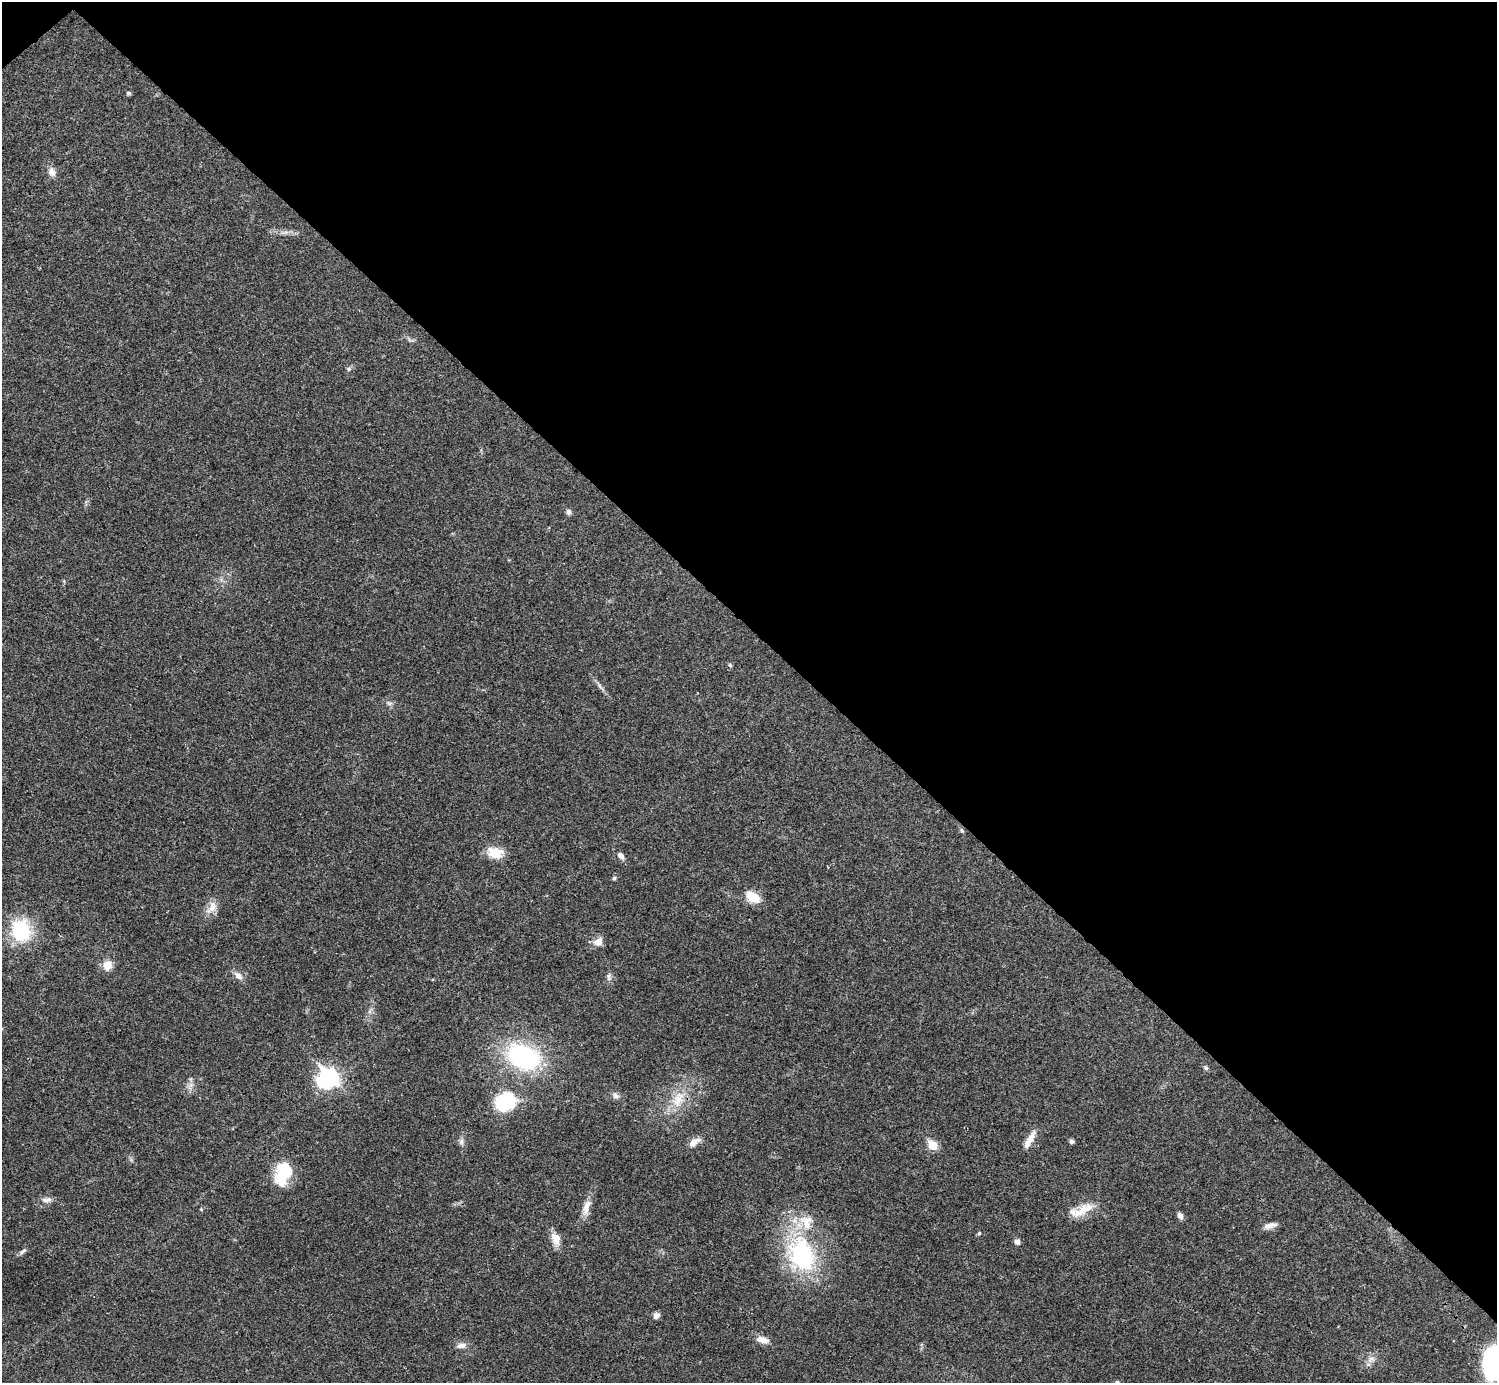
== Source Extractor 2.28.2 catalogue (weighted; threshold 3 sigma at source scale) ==
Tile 3 of 4 x 4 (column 3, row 1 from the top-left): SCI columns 2990-4484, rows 4302-5682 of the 5981 x 5981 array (HDU 1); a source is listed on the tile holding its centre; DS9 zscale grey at full resolution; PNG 1499 x 1385 px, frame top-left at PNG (2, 2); no overlay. Shown black and unused: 46% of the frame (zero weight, under 3 of 4 exposures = <1% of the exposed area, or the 3 px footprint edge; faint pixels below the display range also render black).
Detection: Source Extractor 2.28.2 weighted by HDU 2 'WHT'; one run over the whole footprint, this tile lists its part. Background 0.0209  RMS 0.0022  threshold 0.01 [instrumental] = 3 sigma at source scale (4.5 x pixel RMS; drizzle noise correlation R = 1.50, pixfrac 1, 0.05/0.05 arcsec/px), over >= 5 px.
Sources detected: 54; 2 inside a brighter object's white glare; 1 cosmic-ray / hot-pixel residue — not listed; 1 inside a brighter listed object's ellipse — not listed separately; the other 50 listed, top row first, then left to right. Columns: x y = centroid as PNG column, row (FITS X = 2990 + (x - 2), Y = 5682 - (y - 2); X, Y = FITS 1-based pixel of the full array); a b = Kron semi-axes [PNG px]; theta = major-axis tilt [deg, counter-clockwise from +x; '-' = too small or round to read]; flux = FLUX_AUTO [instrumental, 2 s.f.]
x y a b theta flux
128 93 5 4 - 0.47
52 172 13 10 -65 1.5
285 232 14 6 9 1.1
411 340 13 3 -8 0.52
349 369 7 5 1 0.5
568 512 7 6 - 0.66
600 686 20 4 -51 1.1
389 703 10 6 -16 0.71
961 830 7 5 -36 0.4
495 853 20 13 -11 4.1
620 856 10 7 -50 1.1
614 878 5 5 - 0.34
752 897 16 10 -33 4.5
212 908 21 11 52 2.5
21 931 11 9 -73 28
598 942 12 9 43 1.9
107 965 12 11 - 2.7
238 976 14 8 -40 1.5
609 977 12 7 -82 0.87
370 1011 7 4 71 0.54
523 1057 34 23 -24 33
1206 1068 6 5 - 0.47
329 1077 9 7 -48 78
190 1086 14 6 59 1.3
616 1096 11 7 -37 0.85
678 1099 28 16 65 6.5
504 1103 29 23 -1 11
1029 1140 23 6 61 2.4
1072 1141 5 5 - 0.61
461 1142 10 7 87 0.89
694 1142 17 8 34 1.9
933 1145 6 5 - 8.7
283 1174 28 17 74 9.2
47 1200 14 8 5 1.3
586 1208 24 9 74 2.6
201 1209 5 4 - 0.24
1081 1210 36 12 22 4.7
1180 1216 8 6 -67 1
1270 1226 16 7 13 1.5
979 1233 5 4 - 0.33
556 1239 17 11 -75 2.5
1017 1242 5 5 - 1.3
23 1251 12 5 37 0.67
801 1254 54 40 -72 27
656 1315 8 7 - 1
763 1340 17 8 -17 2.1
461 1345 14 8 6 1.3
1371 1360 13 8 36 1.5
1494 1363 29 19 86 32
1117 1382 7 5 -20 0.39
Isophote crosses this tile's border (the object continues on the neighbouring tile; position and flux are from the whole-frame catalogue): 2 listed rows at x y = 1494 1363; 1117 1382